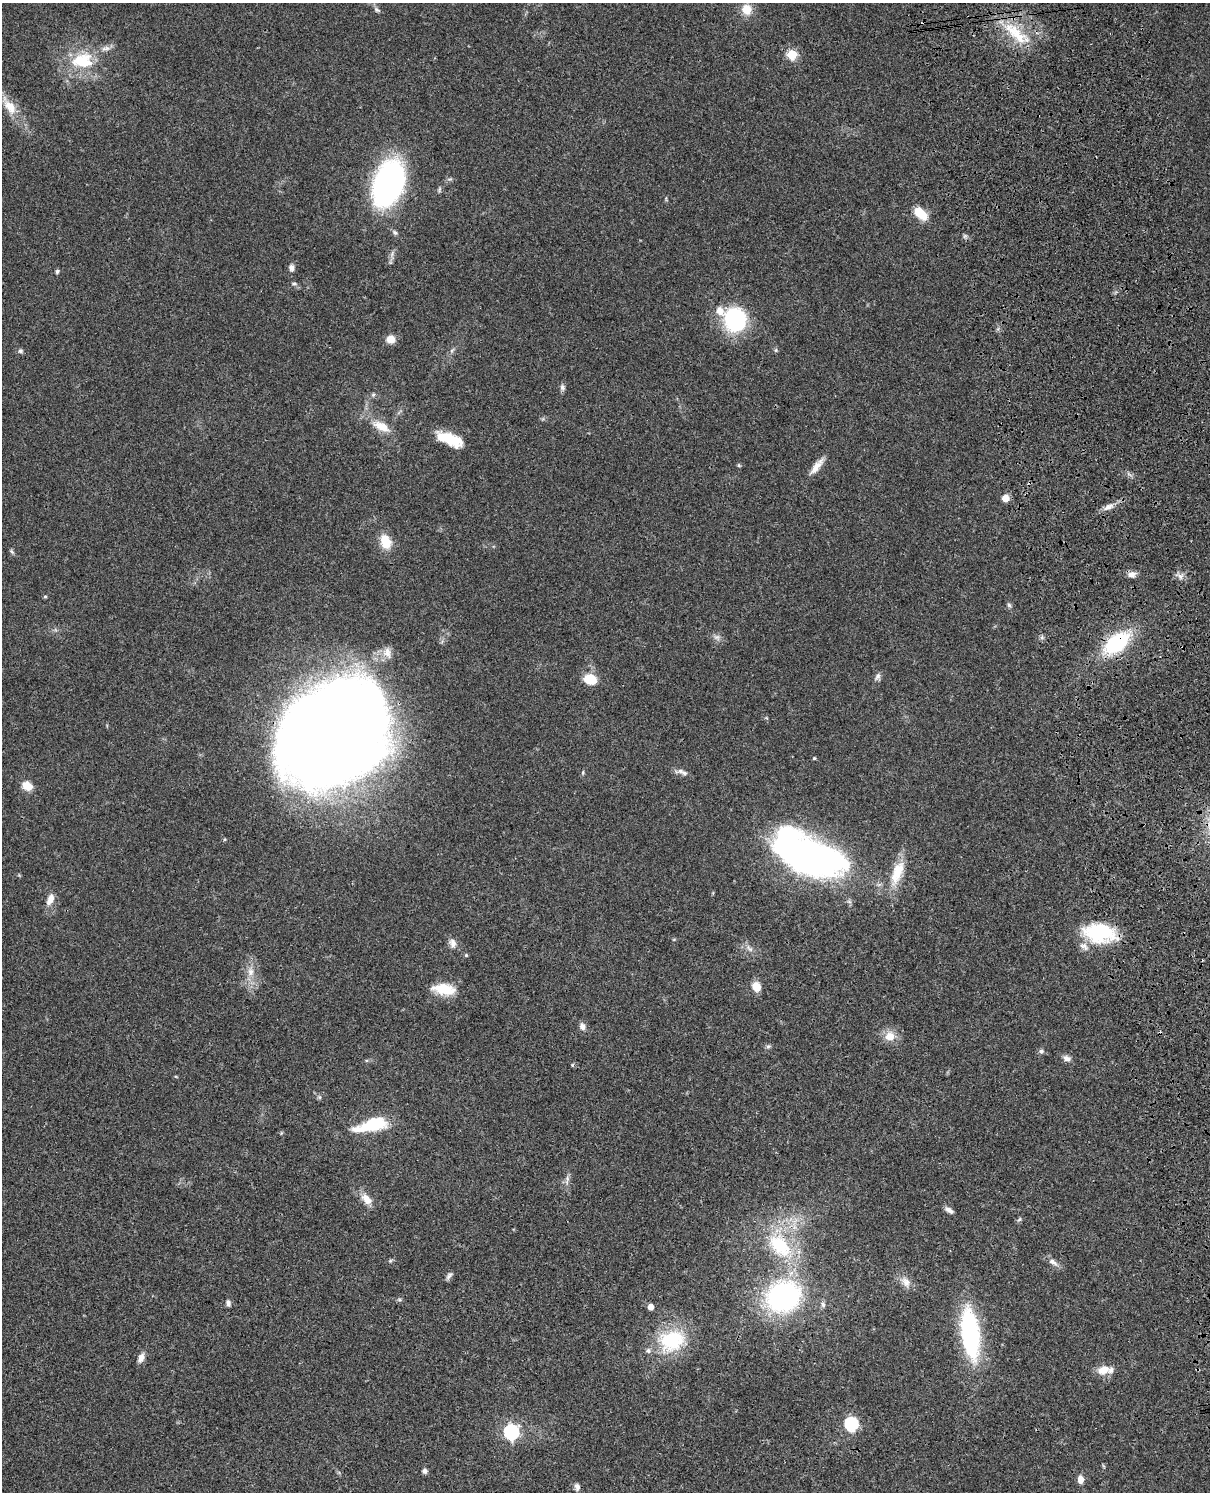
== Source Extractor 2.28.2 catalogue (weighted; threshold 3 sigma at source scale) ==
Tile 6 of 4 x 3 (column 2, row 2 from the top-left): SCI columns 1329-2536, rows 1775-3264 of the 5072 x 4926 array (HDU 1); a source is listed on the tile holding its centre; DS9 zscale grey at full resolution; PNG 1212 x 1494 px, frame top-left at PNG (2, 3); no overlay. Shown black and unused: <1% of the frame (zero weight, under 3 of 4 exposures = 6% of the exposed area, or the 3 px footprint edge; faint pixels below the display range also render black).
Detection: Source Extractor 2.28.2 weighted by HDU 2 'WHT'; one run over the whole footprint, this tile lists its part. Background 0.0831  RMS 0.0061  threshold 0.0275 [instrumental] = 3 sigma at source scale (4.5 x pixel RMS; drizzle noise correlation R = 1.50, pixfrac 1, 0.05/0.05 arcsec/px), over >= 5 px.
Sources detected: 88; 2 cosmic-ray / hot-pixel residue — not listed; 5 inside a brighter listed object's ellipse — not listed separately; the other 81 listed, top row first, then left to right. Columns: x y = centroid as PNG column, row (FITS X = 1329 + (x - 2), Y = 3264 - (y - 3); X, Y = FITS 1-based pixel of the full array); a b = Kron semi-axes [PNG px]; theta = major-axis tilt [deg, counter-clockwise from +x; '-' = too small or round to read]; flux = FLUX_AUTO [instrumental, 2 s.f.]
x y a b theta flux
747 9 12 11 - 8.7
377 10 9 5 -32 1.4
1015 33 44 15 -44 24
106 48 13 6 5 2.9
792 54 5 5 - 36
83 61 26 18 3 27
9 106 27 12 -53 12
388 183 33 20 71 190
920 213 18 10 -40 11
395 232 8 5 -40 1.4
291 268 10 7 -89 2.4
57 271 5 5 - 1.1
294 283 6 4 0 0.89
735 320 20 18 -64 73
390 339 9 8 - 6.1
452 350 8 4 45 1.2
20 351 6 6 - 1.4
562 387 9 7 -89 1.8
373 395 5 5 - 1.1
381 426 24 10 -27 10
446 437 24 12 -29 17
739 465 5 4 - 0.88
817 466 25 7 51 6.2
1005 498 5 5 - 11
1108 507 15 6 31 4
386 542 17 12 -70 11
12 552 8 4 -45 1.1
1132 574 10 8 8 3.3
1180 576 9 7 -1 2.7
45 596 4 4 - 0.76
1009 605 6 6 - 1.2
717 637 10 8 -22 2.6
1117 643 30 17 38 47
387 653 15 11 -78 5
878 676 10 7 66 2.1
590 679 13 10 -21 13
331 734 100 79 35 1200
814 758 4 4 - 0.78
684 773 9 7 -27 2.3
27 786 12 9 -24 6.9
808 854 73 34 -25 270
897 873 35 13 70 17
50 899 14 8 67 5.4
1099 933 29 17 -6 49
453 943 12 9 -60 3.5
1084 946 14 9 -40 4.1
749 948 14 5 -47 2.5
466 955 5 4 - 0.71
250 972 12 9 85 4.9
756 987 9 8 - 8.8
444 989 28 12 -8 15
582 1027 9 7 -68 3
890 1036 13 12 - 7.9
768 1046 7 5 21 1.2
1041 1051 7 6 - 1.4
1067 1058 11 7 -23 2.8
320 1097 7 4 -89 0.97
373 1124 31 14 12 28
567 1180 16 4 82 2.3
366 1199 17 10 -48 6.5
949 1210 11 5 -32 2.6
1019 1219 7 5 52 1.1
780 1245 36 22 -44 40
390 1261 5 5 - 0.91
1053 1262 13 7 -32 3.4
449 1275 11 5 54 1.9
906 1282 17 10 -57 5.1
783 1297 26 22 25 130
399 1300 8 4 -8 0.97
228 1303 8 5 -73 1.9
823 1305 8 6 -86 1.6
650 1307 4 4 - 6.5
970 1334 49 16 -82 93
671 1340 35 27 14 37
141 1358 12 7 67 3.8
1103 1370 16 10 22 7.4
851 1424 6 6 - 97
511 1432 7 6 - 130
425 1471 6 6 - 1.8
1080 1479 8 6 -89 4.5
577 1487 8 6 -80 2
Overlapping masked pixels (flux is a lower limit): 3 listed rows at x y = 1117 643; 331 734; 1099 933
Unlisted compact peaks at least as high as the median listed source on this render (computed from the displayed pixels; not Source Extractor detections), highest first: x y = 572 1065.